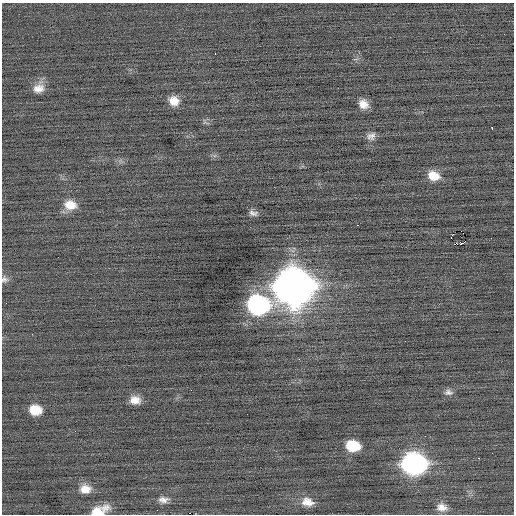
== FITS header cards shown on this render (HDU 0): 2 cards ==
NAXIS1  =                  512 / Axis length
NAXIS2  =                  512 / Axis length

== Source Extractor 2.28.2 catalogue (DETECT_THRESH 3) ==
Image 512 x 512 px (HDU 0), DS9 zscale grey, 1 PNG px = 1 image px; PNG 516 x 516 px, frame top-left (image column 1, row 512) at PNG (2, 3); no overlay
Background -0.0305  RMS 0.7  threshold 2.1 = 3 sigma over >= 5 px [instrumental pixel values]
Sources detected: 31; all 31 listed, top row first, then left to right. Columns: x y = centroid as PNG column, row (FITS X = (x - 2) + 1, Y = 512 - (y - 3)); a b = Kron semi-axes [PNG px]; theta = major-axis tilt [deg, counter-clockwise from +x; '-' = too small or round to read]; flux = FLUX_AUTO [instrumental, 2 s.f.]
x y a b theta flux
215 54 3 2 - 110
39 88 14 12 34 500
174 101 11 10 - 580
363 104 10 8 -40 450
205 123 10 4 -14 91
492 128 4 2 - 71
371 136 11 9 22 250
433 176 13 10 -20 690
70 205 16 12 -10 700
253 213 11 6 -14 190
358 225 3 2 - 310
451 237 3 2 - 170
491 238 2 2 - 84
455 244 2 2 - 44
461 244 3 3 - 670
4 279 9 9 - 190
294 287 17 16 - 120000
258 305 14 12 -6 13000
32 334 3 2 - 43
299 359 3 2 - 66
448 392 12 7 -6 200
135 400 11 9 -4 490
35 410 11 9 -8 920
353 446 12 9 -10 1500
479 458 2 2 - 410
414 464 15 12 -7 20000
85 489 13 10 1 540
163 500 13 8 2 300
307 502 15 10 -14 530
442 507 13 10 -12 400
99 511 19 9 20 880
At the frame edge (FLAGS 8, measured only in part): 2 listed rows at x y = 4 279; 99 511